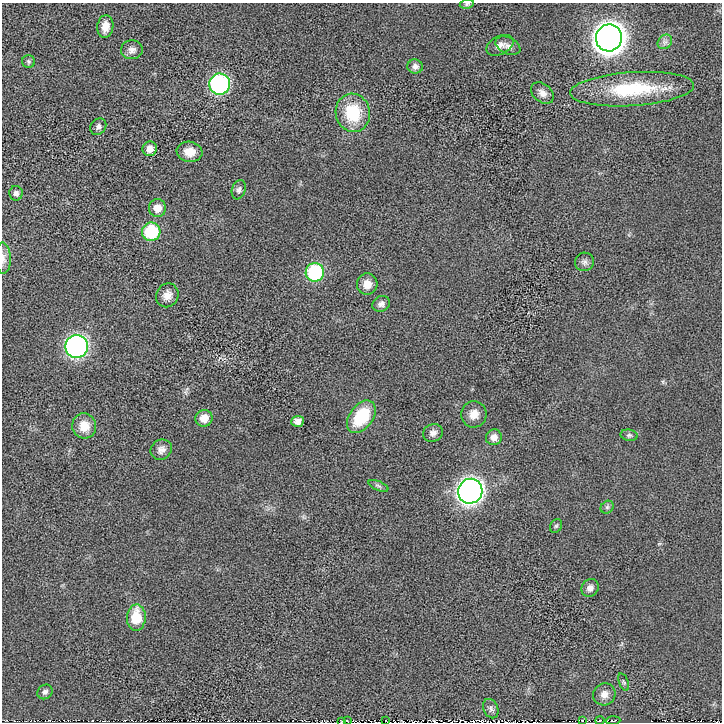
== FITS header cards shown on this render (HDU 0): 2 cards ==
NAXIS1  =                  720
NAXIS2  =                  720

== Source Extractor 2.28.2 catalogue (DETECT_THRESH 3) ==
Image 720 x 720 px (HDU 0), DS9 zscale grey, 1 PNG px = 1 image px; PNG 724 x 724 px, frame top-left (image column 1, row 720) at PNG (2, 3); each listed source drawn as its Kron ellipse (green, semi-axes under 4 px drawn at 4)
Background 5.05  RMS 140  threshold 422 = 3 sigma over >= 5 px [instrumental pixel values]
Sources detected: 52; all 52 listed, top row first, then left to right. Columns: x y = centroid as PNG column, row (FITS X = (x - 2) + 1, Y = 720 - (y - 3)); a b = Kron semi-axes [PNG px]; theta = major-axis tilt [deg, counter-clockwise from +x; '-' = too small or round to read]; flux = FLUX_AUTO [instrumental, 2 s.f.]
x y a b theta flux
467 4 7 4 10 1.7e+04
105 27 11 8 82 9.4e+04
609 38 13 13 - 1.2e+07
665 42 8 6 43 3.2e+04
500 45 14 9 27 5.8e+04
508 46 13 8 -25 5.1e+04
132 50 11 9 4 5.1e+04
28 61 6 6 - 1.9e+04
415 66 7 7 - 4.3e+04
220 84 10 10 - 1.6e+06
632 89 62 17 4 6.7e+05
542 93 13 9 -40 6.4e+04
353 113 19 17 -78 4.5e+05
98 127 9 7 52 3.7e+04
150 149 7 7 - 7.4e+04
189 152 13 10 -9 1.2e+05
239 190 10 6 72 3.4e+04
16 193 7 6 - 3.7e+04
157 208 9 8 - 9.7e+04
151 232 9 9 - 5.0e+05
3 258 16 7 -88 5.0e+04
584 262 9 9 - 3.5e+04
315 272 9 9 - 8.4e+05
367 284 10 10 - 1.0e+05
167 295 12 11 - 7.8e+04
381 304 9 7 29 3.8e+04
77 346 11 11 - 2.9e+06
474 414 13 12 - 9.4e+04
361 417 18 11 53 4.5e+05
204 418 8 8 - 1.0e+05
298 421 6 5 - 4.9e+04
84 426 12 12 - 1.5e+05
433 433 10 8 21 4.5e+04
629 435 8 5 -9 2.3e+04
494 437 8 8 - 6.4e+04
161 450 11 9 33 5.5e+04
378 486 11 4 -23 2.1e+04
470 491 12 12 - 5.5e+06
607 507 7 5 44 2.2e+04
556 526 7 5 61 1.8e+04
590 588 9 8 - 5.3e+04
136 618 13 9 87 2.6e+05
624 682 9 4 -71 1.7e+04
45 692 8 7 - 3.2e+04
604 694 11 10 - 7.2e+04
491 709 10 7 -67 3.2e+04
582 720 3 2 - 6.7e+03
600 720 4 3 - 1.2e+04
613 720 7 3 3 1.4e+04
342 721 3 2 - 5.8e+03
347 721 3 2 - 6.0e+03
386 721 3 2 - 5.0e+03
At the frame edge (FLAGS 8, measured only in part): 5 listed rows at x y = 467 4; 3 258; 613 720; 342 721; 347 721